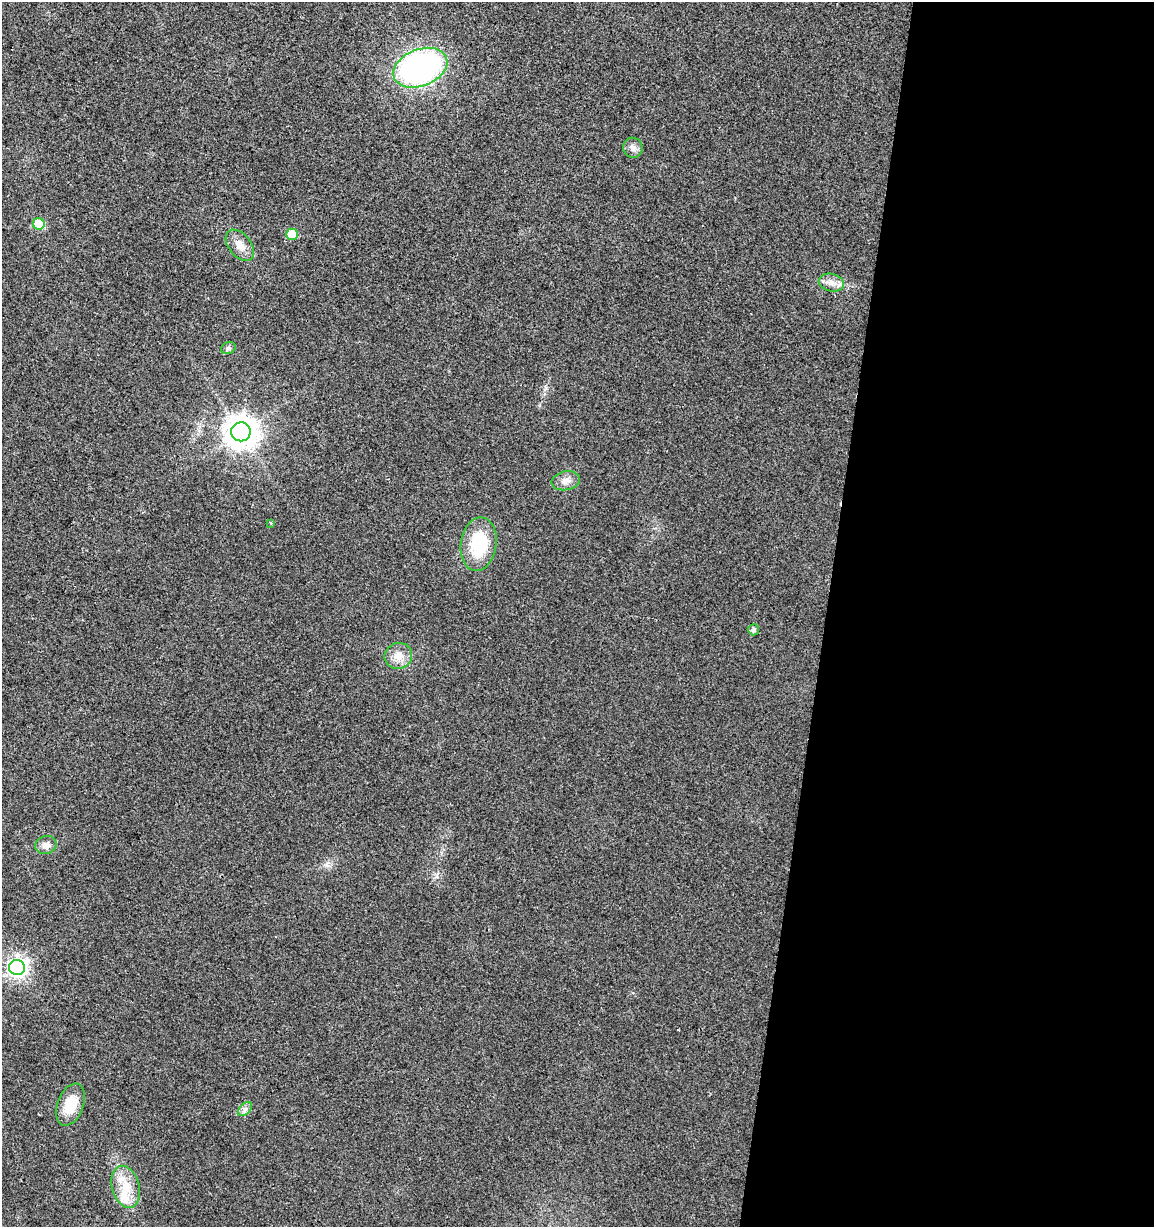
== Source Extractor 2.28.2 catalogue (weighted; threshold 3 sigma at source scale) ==
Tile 12 of 4 x 4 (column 4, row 3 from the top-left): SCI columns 3738-4889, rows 1227-2451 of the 5113 x 4909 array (HDU 1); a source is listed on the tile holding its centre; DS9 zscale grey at full resolution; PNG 1156 x 1229 px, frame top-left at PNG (2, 2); each listed source drawn as its Kron ellipse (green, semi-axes under 4 px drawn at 4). Shown black and unused: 28% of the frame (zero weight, under 2 of 3 exposures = <1% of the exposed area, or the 3 px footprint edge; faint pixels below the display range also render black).
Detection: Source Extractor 2.28.2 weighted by HDU 2 'WHT'; one run over the whole footprint, this tile lists its part. Background 0.0138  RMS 0.0058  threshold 0.0263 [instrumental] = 3 sigma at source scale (4.5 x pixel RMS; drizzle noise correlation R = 1.50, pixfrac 1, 0.0396/0.0396 arcsec/px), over >= 5 px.
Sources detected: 19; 1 inside a brighter listed object's ellipse — not listed separately; the other 18 listed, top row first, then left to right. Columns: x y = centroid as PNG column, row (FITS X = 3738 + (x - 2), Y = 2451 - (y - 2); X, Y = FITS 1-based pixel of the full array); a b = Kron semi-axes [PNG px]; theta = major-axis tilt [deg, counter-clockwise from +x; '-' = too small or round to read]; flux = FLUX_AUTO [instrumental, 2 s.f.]
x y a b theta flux
420 68 28 18 21 160
633 148 10 9 - 2.9
39 224 6 5 - 23
292 234 6 5 - 17
240 245 18 11 -52 6.1
831 283 12 9 -12 4.4
228 348 7 6 - 1.4
241 432 10 9 - 900
566 481 14 9 11 4.2
271 523 3 3 - 1.2
479 544 27 18 81 30
753 630 5 5 - 1.8
398 656 14 13 - 6.1
46 845 11 9 19 3.8
17 968 8 7 - 260
70 1105 22 13 68 15
245 1109 8 5 45 1.8
126 1187 22 13 -75 12
Unlisted compact peaks at least as high as the median listed source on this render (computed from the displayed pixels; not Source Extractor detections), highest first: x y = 546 388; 436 876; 326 865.